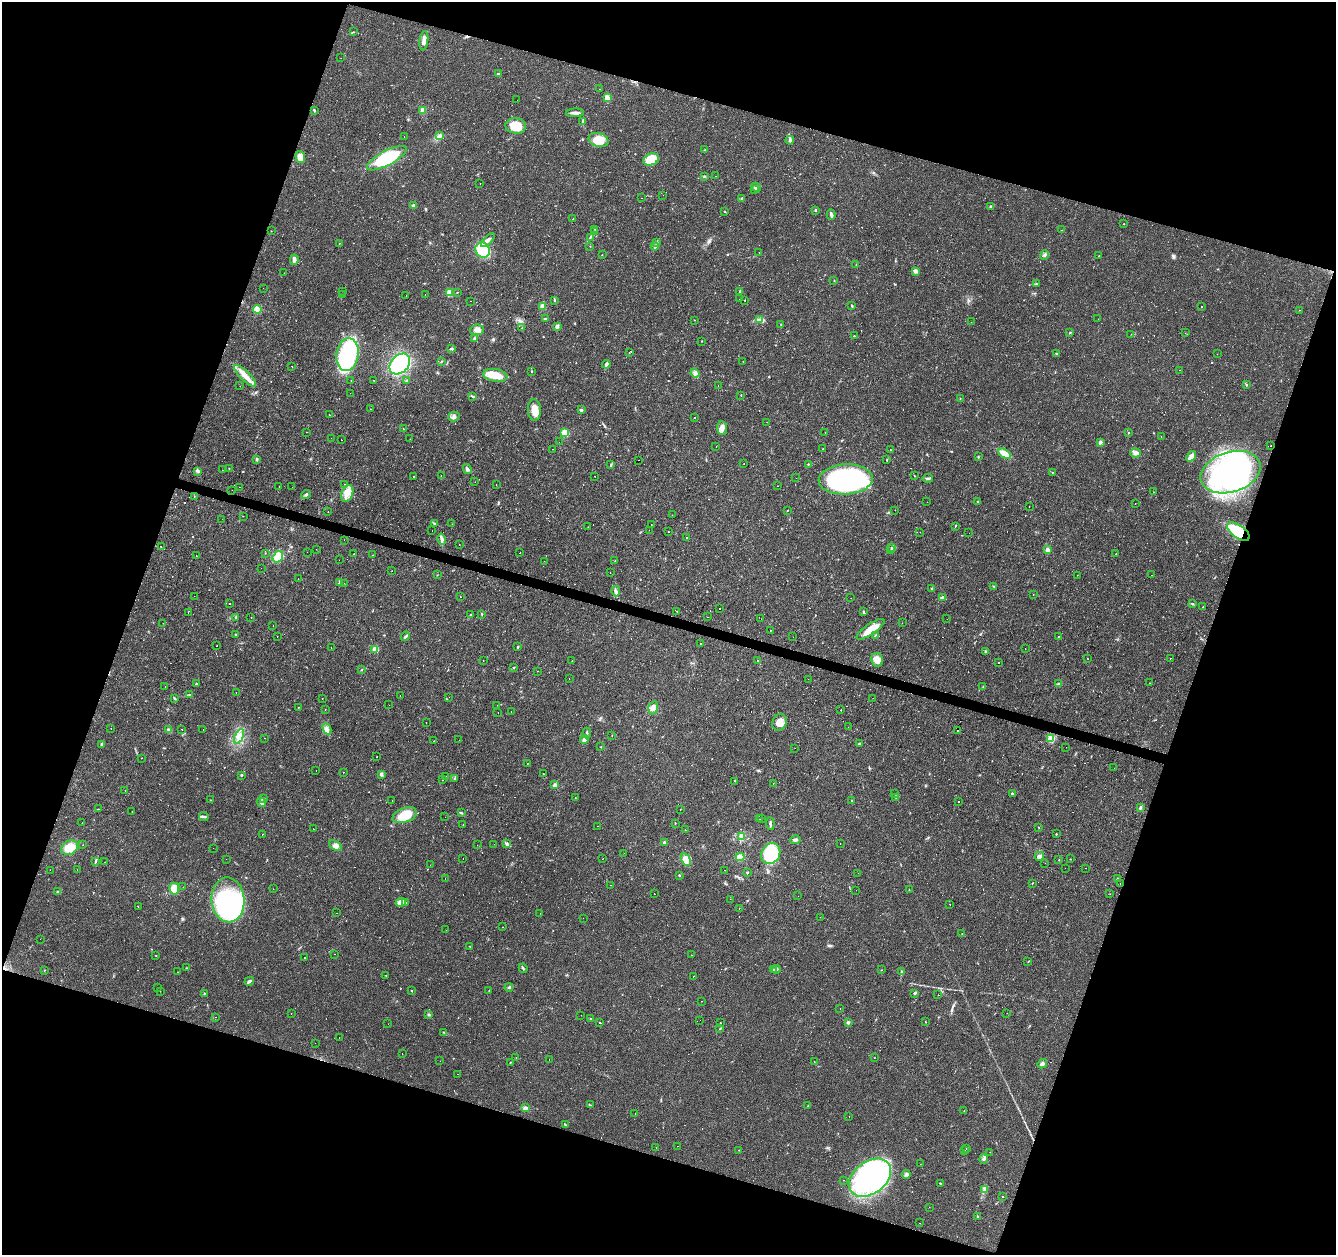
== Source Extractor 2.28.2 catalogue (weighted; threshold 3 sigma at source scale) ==
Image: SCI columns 1-5334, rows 214-5222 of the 5339 x 5500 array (HDU 1 of 3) = the unmasked area's bounding box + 8 px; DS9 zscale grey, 4 x 4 block average (1 PNG px = mean of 4 x 4 image px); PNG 1338 x 1257 px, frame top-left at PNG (2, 2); each listed source drawn as its Kron ellipse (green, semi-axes under 4 px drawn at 4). Shown black and unused: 37% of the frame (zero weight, under 2 of 3 exposures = <1% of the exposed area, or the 3 px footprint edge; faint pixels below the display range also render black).
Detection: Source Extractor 2.28.2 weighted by HDU 2 'WHT'. Background 0.0241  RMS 0.0034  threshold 0.0151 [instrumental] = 3 sigma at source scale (4.5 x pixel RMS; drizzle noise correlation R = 1.50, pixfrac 1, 0.0396/0.0396 arcsec/px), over >= 5 px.
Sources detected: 808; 1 too faint to see at this stretch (4 x 4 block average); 7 inside a brighter object's white glare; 157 cosmic-ray / hot-pixel residue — neither listed nor drawn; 5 coinciding with a brighter row at this scale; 10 inside a brighter listed object's ellipse — not listed separately; of the other 628, all 500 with FLUX_AUTO >= 0.477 (the completeness limit of this list) listed and drawn (128 fainter detections not listed), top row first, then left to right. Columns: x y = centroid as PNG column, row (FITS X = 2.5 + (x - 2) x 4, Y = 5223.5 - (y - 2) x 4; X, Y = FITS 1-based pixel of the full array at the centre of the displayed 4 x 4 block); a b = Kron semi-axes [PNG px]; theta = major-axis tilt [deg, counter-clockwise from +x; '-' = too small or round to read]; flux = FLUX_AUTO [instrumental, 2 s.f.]
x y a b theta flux
353 32 2 2 - 1.2
424 41 10 4 82 15
341 58 2 2 - 0.62
498 74 2 2 - 1.6
599 89 2 2 - 0.85
607 98 2 2 - 73
517 100 2 2 - 1.6
423 110 3 3 - 12
314 111 3 2 - 2.3
575 113 9 2 1 8.3
583 121 3 2 - 1.9
516 126 10 7 -8 48
404 136 2 2 - 0.52
439 136 3 3 - 4
599 140 10 7 -14 39
790 140 4 3 - 3.5
705 149 2 2 - 0.6
300 157 6 4 -73 14
387 158 22 7 28 120
651 159 8 6 22 40
704 176 2 2 - 0.74
716 176 2 2 - 1
480 184 2 2 - 2.1
756 187 5 3 - 4.3
755 190 3 2 - 1.5
663 195 2 2 - 1.6
641 198 2 2 - 0.48
742 198 2 2 - 1.1
413 205 4 2 - 3.4
991 206 3 2 - 2.8
815 210 2 2 - 5.1
724 211 2 2 - 1.1
831 215 5 2 - 6.6
573 219 2 2 - 11
1124 224 2 2 - 0.75
595 229 2 2 - 0.82
1062 230 2 2 - 0.83
271 231 2 2 - 0.63
595 232 2 2 - 4.5
590 238 3 2 - 1.6
488 240 9 3 44 9.1
339 243 2 2 - 1.7
657 243 2 2 - 1.4
590 246 2 2 - 0.49
655 246 4 3 - 4.1
483 250 8 7 - 61
759 252 2 2 - 4.8
602 255 2 2 - 1.5
1045 255 5 3 - 4.2
1098 256 2 2 - 0.55
294 260 5 3 - 6.6
856 265 3 2 - 0.87
915 271 3 3 - 5.4
284 273 2 2 - 0.53
834 280 3 2 - 1.1
1036 284 2 2 - 1
263 288 2 2 - 0.6
342 291 2 2 - 0.6
449 292 2 2 - 94
457 292 2 2 - 0.62
740 292 2 2 - 0.85
342 294 2 2 - 0.78
425 294 2 2 - 0.84
406 295 2 2 - 1.3
739 299 2 2 - 0.51
745 300 2 2 - 2.5
470 301 2 2 - 0.8
555 301 2 2 - 0.98
542 306 3 3 - 9.2
852 306 3 2 - 2.1
1201 307 2 2 - 5.7
257 309 4 4 - 25
1300 310 2 2 - 0.62
545 318 4 2 - 1.8
759 319 2 2 - 1.1
1098 319 2 2 - 1.2
694 320 2 2 - 1.2
971 322 2 2 - 0.84
781 324 2 2 - 0.63
557 326 2 2 - 25
522 328 2 2 - 2.7
477 330 7 5 7 13
1070 333 2 2 - 1.1
1185 333 2 2 - 0.88
1131 334 2 2 - 1.2
854 336 2 2 - 2.1
474 338 2 2 - 1.3
702 341 2 2 - 1.1
451 349 4 2 - 2.1
629 353 2 2 - 0.76
1056 354 2 2 - 1.9
1217 354 2 2 - 0.7
348 355 16 11 81 210
441 361 3 2 - 1.1
743 362 2 2 - 0.56
400 364 12 8 46 150
606 364 4 2 - 7.2
292 366 2 2 - 2.4
1180 370 2 2 - 1.5
532 372 3 2 - 1.3
695 373 5 4 - 5.6
495 375 12 6 -9 36
245 376 14 5 -44 20
374 380 2 2 - 6.3
407 380 4 2 - 1.8
351 381 2 2 - 0.52
1246 385 4 2 - 1.6
240 386 2 2 - 2.1
718 386 2 2 - 0.48
350 393 2 2 - 0.55
741 395 2 2 - 1.1
473 396 2 2 - 1.2
960 399 2 2 - 0.8
370 409 2 2 - 0.6
534 410 11 6 -87 20
581 410 3 2 - 2.9
329 415 2 2 - 0.62
454 417 5 5 - 5.4
694 417 2 2 - 5.7
767 422 2 2 - 1.1
722 428 7 5 -84 12
403 429 2 2 - 0.78
306 432 2 2 - 1
565 433 2 2 - 100
825 433 2 2 - 4
1128 433 2 2 - 3.1
1161 437 2 2 - 5.2
331 438 2 2 - 1.2
410 439 2 2 - 1.8
341 440 2 2 - 21
559 442 2 2 - 0.69
1100 442 2 2 - 20
716 446 2 2 - 2.8
1270 446 2 2 - 1.9
553 449 2 2 - 1.3
823 449 2 2 - 1.7
891 450 2 2 - 0.71
1136 453 5 4 - 6.6
1004 454 7 4 -31 21
1191 456 6 3 50 9.9
978 457 2 2 - 1.4
257 459 3 2 - 2.9
887 459 2 2 - 0.83
639 460 2 2 - 1.4
744 464 2 2 - 0.68
808 464 2 2 - 2.3
611 465 4 2 - 1.6
229 468 2 2 - 0.74
467 469 5 3 - 4.6
222 470 2 2 - 1.2
198 471 3 3 - 3
1231 472 31 20 17 490
1052 473 2 2 - 2
441 475 2 2 - 0.84
914 475 2 2 - 0.64
414 476 2 2 - 2
594 476 2 2 - 1.3
796 478 2 2 - 0.49
928 478 5 2 - 3.9
846 479 27 15 3 410
475 482 2 2 - 1.5
344 484 2 2 - 0.54
496 484 2 2 - 0.7
279 486 2 2 - 0.69
777 486 2 2 - 1.5
239 487 2 2 - 1.3
292 487 2 2 - 0.51
232 490 2 2 - 0.48
1154 492 2 2 - 2.5
347 493 9 5 70 17
306 494 5 3 - 3.7
194 496 2 2 - 1.2
927 502 2 2 - 0.83
977 502 2 2 - 1.3
1135 503 2 2 - 1.6
1029 507 2 2 - 1.7
788 510 2 2 - 1
895 510 2 2 - 0.69
328 512 2 2 - 0.93
672 515 2 2 - 0.73
243 516 2 2 - 8.5
222 519 2 2 - 0.57
435 523 3 2 - 2.1
452 524 2 2 - 2.3
652 524 2 2 - 0.56
955 526 3 2 - 1.1
588 527 2 2 - 0.81
649 530 2 2 - 0.79
432 531 2 2 - 0.52
668 532 2 2 - 0.74
920 532 2 2 - 1.7
1238 532 13 6 -35 96
969 533 2 2 - 3.3
686 537 2 2 - 1.4
442 539 6 3 -76 7.1
344 540 2 2 - 0.83
459 544 2 2 - 8
161 547 2 2 - 0.51
892 547 4 2 - 3
316 549 2 2 - 0.58
891 550 3 2 - 1.6
1047 550 2 2 - 31
307 552 2 2 - 5.1
265 553 2 2 - 0.57
520 553 2 2 - 2.1
1116 553 2 2 - 0.64
353 554 2 2 - 0.66
196 555 2 2 - 2.1
372 555 2 2 - 0.62
278 557 6 5 - 24
339 560 2 2 - 1.2
544 561 2 2 - 2.3
615 561 2 2 - 0.69
261 568 2 2 - 0.61
392 571 2 2 - 1.8
610 572 2 2 - 0.52
437 575 2 2 - 0.68
1077 575 2 2 - 0.94
1152 575 2 2 - 0.95
298 579 2 2 - 0.48
340 583 2 2 - 11
344 583 2 2 - 0.54
994 586 2 2 - 0.73
932 588 3 2 - 1.2
616 591 5 3 - 5
1033 594 2 2 - 0.52
194 596 2 2 - 0.88
460 597 2 2 - 7.8
851 598 2 2 - 0.84
943 598 3 2 - 7.9
229 604 2 2 - 6.3
1192 604 3 2 - 1.5
1203 607 2 2 - 17
720 609 2 2 - 1.4
677 611 2 2 - 0.9
863 611 4 2 - 1.6
188 613 2 2 - 1.1
482 614 2 2 - 0.88
470 615 3 2 - 1.3
251 617 2 2 - 9
707 617 2 2 - 1.9
235 618 2 2 - 0.78
761 619 2 2 - 4.1
947 619 2 2 - 0.84
163 623 2 2 - 0.48
902 623 2 2 - 4.1
273 626 2 2 - 2.4
870 629 16 5 34 36
770 630 2 2 - 0.98
235 635 2 2 - 0.74
875 635 4 2 - 1.7
405 636 5 2 - 3.4
277 637 2 2 - 1.3
793 637 2 2 - 1.7
1058 637 3 2 - 0.81
700 644 2 2 - 2.1
217 646 2 2 - 1.6
331 647 2 2 - 2.1
518 647 3 2 - 1.9
375 649 2 2 - 68
1025 649 2 2 - 1.4
985 652 3 2 - 1.8
1088 659 2 2 - 0.53
1170 659 2 2 - 1.4
757 660 2 2 - 0.92
877 660 7 6 - 18
483 661 2 2 - 0.53
572 661 2 2 - 0.75
999 662 2 2 - 1.9
514 668 2 2 - 6.8
362 670 2 2 - 1.2
538 671 2 2 - 1.6
569 679 2 2 - 5.9
808 679 2 2 - 0.84
196 683 2 2 - 1.5
1150 683 2 2 - 0.49
1058 684 3 2 - 1.6
983 686 2 2 - 1.4
165 687 2 2 - 2.3
236 692 2 2 - 1.5
189 694 2 2 - 0.91
400 695 2 2 - 0.49
449 697 2 2 - 1.2
174 698 3 2 - 2
873 698 2 2 - 0.69
322 699 2 2 - 2.4
389 705 2 2 - 7.1
497 705 2 2 - 0.73
299 707 2 2 - 17
653 708 6 4 74 9.2
325 710 2 2 - 1.1
841 710 2 2 - 7.9
498 712 2 2 - 0.55
511 712 2 2 - 0.78
426 722 2 2 - 2.4
780 722 8 7 - 20
848 727 2 2 - 0.53
111 728 2 2 - 0.49
203 729 2 2 - 1.3
327 729 6 4 -63 7
169 730 3 2 - 2.8
182 730 2 2 - 0.56
957 730 2 2 - 5.1
587 733 5 2 - 3.6
612 735 2 2 - 0.95
239 736 8 3 64 9.6
264 738 2 2 - 1.3
1051 738 2 2 - 130
584 739 4 3 - 7.9
459 740 2 2 - 1.1
434 741 2 2 - 2.1
859 743 3 2 - 1.9
102 744 3 3 - 2.7
601 747 2 2 - 0.65
1066 747 2 2 - 1.3
795 748 2 2 - 0.96
377 757 2 2 - 0.52
141 758 2 2 - 1.9
527 763 2 2 - 1.5
1114 768 2 2 - 3
316 771 2 2 - 1.7
343 772 2 2 - 1.6
381 774 2 2 - 18
543 774 2 2 - 1
242 775 3 2 - 1.5
446 776 2 2 - 0.58
454 778 2 2 - 6.8
442 780 2 2 - 0.57
735 781 2 2 - 2
773 784 2 2 - 1.7
555 785 4 3 - 4.6
125 790 2 2 - 0.75
895 793 2 2 - 0.97
1012 794 2 2 - 4.4
575 797 2 2 - 2.3
895 797 2 2 - 1.2
263 799 3 2 - 2.2
211 800 2 2 - 1.8
392 800 2 2 - 1.1
852 801 3 2 - 1.1
262 802 5 4 - 5.7
959 802 2 2 - 3
1140 808 3 2 - 3.1
98 809 2 2 - 2.6
680 809 2 2 - 0.96
132 812 2 2 - 0.75
461 813 3 2 - 1.7
405 815 13 7 19 48
204 817 5 2 - 3.6
445 817 2 2 - 0.5
762 818 2 2 - 5.2
760 819 2 2 - 1.4
82 823 2 2 - 1.5
675 823 2 2 - 0.91
770 823 6 2 -85 4.9
463 825 2 2 - 0.74
597 826 2 2 - 2.1
1039 827 2 2 - 0.62
313 829 2 2 - 1.1
685 830 2 2 - 4
262 834 2 2 - 0.69
1056 834 2 2 - 1.4
741 836 3 2 - 3.7
795 840 5 3 - 3.8
664 842 2 2 - 11
494 844 2 2 - 2.8
507 844 4 3 - 3.8
840 844 2 2 - 1.2
83 845 2 2 - 0.7
477 845 2 2 - 0.58
335 846 7 4 -34 8.5
70 848 9 7 28 33
213 848 2 2 - 2.2
624 853 2 2 - 0.6
771 854 11 9 58 86
1039 856 5 4 - 8.2
740 857 4 4 - 16
603 858 2 2 - 0.63
226 859 2 2 - 1.6
463 859 2 2 - 0.48
1070 859 2 2 - 0.7
686 860 7 4 -61 21
1059 860 2 2 - 1
95 861 4 2 - 1.4
104 862 2 2 - 2
1045 863 2 2 - 1.7
430 865 2 2 - 0.63
1065 868 2 2 - 0.63
1085 868 2 2 - 0.77
50 870 2 2 - 1.1
77 870 2 2 - 0.9
724 870 2 2 - 0.75
747 872 2 2 - 5.7
858 873 2 2 - 0.51
679 875 2 2 - 1.4
445 878 2 2 - 1.1
1117 879 2 2 - 0.58
1032 883 2 2 - 0.92
1120 883 2 2 - 1.5
610 885 2 2 - 0.71
183 887 2 2 - 1.2
174 889 6 5 - 36
273 889 2 2 - 1.8
856 890 2 2 - 0.66
909 890 3 2 - 1
58 891 2 2 - 1.2
654 894 2 2 - 0.77
1110 894 2 2 - 0.59
798 896 2 2 - 0.84
730 899 2 2 - 1.1
228 900 22 16 -86 300
401 902 5 4 - 20
406 902 2 2 - 6.3
950 904 2 2 - 2.2
138 906 2 2 - 2.9
739 909 2 2 - 0.91
336 913 2 2 - 1.4
540 913 2 2 - 0.54
820 917 2 2 - 1.8
583 918 2 2 - 1
502 927 2 2 - 2.3
446 930 2 2 - 1
962 933 2 2 - 0.85
40 939 2 2 - 3.3
470 946 3 2 - 0.75
334 954 2 2 - 1.1
156 955 2 2 - 0.61
692 955 2 2 - 0.53
304 957 2 2 - 3.8
1028 962 2 2 - 1.2
187 968 2 2 - 0.65
523 968 5 2 - 2.6
773 969 2 2 - 0.83
776 969 4 2 - 2.7
44 970 2 2 - 0.71
881 970 2 2 - 0.66
177 972 2 2 - 1.2
901 972 3 2 - 1.3
386 975 2 2 - 1.6
693 976 2 2 - 6
249 981 5 2 - 4.2
509 987 4 3 - 3.3
158 988 2 2 - 0.63
489 990 2 2 - 0.52
160 991 2 2 - 1.3
412 991 2 2 - 0.91
204 993 2 2 - 1.1
915 993 4 2 - 3.2
938 995 2 2 - 5.9
702 1001 2 2 - 0.83
840 1009 2 2 - 12
1007 1013 2 2 - 1.2
291 1014 2 2 - 0.95
429 1014 3 2 - 2.2
581 1015 2 2 - 0.52
216 1017 2 2 - 0.84
591 1019 3 2 - 1.7
700 1020 2 2 - 1.2
848 1022 2 2 - 13
925 1022 2 2 - 0.59
600 1023 2 2 - 0.76
720 1023 2 2 - 9.3
388 1024 2 2 - 1.6
720 1029 3 2 - 1.2
444 1032 2 2 - 0.84
339 1038 2 2 - 4.4
315 1043 2 2 - 1.4
402 1054 2 2 - 14
516 1057 2 2 - 0.77
874 1058 2 2 - 0.64
549 1060 2 2 - 2.1
440 1061 2 2 - 1.3
510 1062 2 2 - 1.1
814 1062 2 2 - 11
1042 1064 5 3 - 4.8
457 1074 2 2 - 0.94
590 1105 3 2 - 1.5
808 1106 2 2 - 1.5
525 1108 3 3 - 4.6
964 1110 2 2 - 3.1
635 1114 2 2 - 0.63
849 1117 2 2 - 1.7
565 1125 2 2 - 1.2
678 1146 2 2 - 0.56
656 1147 2 2 - 1.5
966 1148 2 2 - 2.1
739 1150 2 2 - 0.64
965 1151 2 2 - 1.1
990 1152 2 2 - 1.2
983 1159 4 2 - 3.6
920 1164 2 2 - 0.56
906 1174 4 3 - 4.1
870 1178 23 16 37 340
844 1180 2 2 - 1.7
940 1183 2 2 - 1.3
984 1189 4 2 - 2.7
1002 1196 2 2 - 3.7
929 1207 2 2 - 1.5
978 1217 2 2 - 1.1
920 1223 2 2 - 7.2
Overlapping masked pixels (flux is a lower limit): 2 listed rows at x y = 1231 472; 1238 532
Diffuse or blended objects may show on this block-average render without a row.